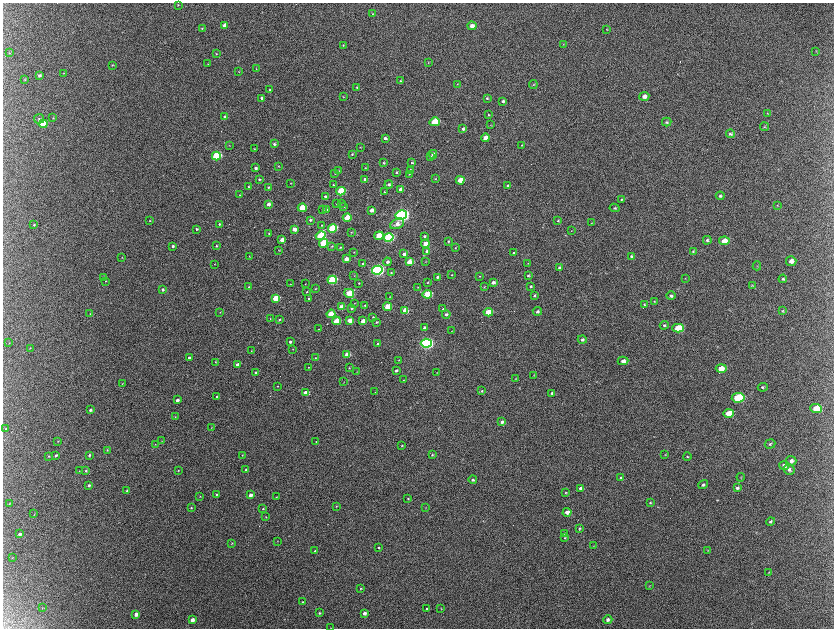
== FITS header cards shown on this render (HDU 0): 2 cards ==
NAXIS1  =                 1663 / length of data axis 1
NAXIS2  =                 1252 / length of data axis 2

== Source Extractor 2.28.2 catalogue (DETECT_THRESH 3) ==
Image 1663 x 1252 px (HDU 0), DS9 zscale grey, zoomed out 1/2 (1 PNG px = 2 x 2 image px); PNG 836 x 630 px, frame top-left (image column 2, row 1251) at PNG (3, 3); each listed source drawn as its Kron ellipse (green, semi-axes under 4 px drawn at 4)
Background 2170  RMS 33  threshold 98.3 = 3 sigma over >= 5 px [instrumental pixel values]
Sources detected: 322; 11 cannot appear on this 1/2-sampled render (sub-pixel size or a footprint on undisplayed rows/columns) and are neither listed nor drawn; the other 311 listed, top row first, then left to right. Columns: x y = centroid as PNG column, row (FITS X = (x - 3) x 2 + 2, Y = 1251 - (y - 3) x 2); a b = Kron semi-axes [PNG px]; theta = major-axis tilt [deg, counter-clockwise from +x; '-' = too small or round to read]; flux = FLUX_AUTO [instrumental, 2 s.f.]
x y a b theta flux
178 5 3 3 - 5.2e+03
373 13 3 3 - 4.1e+03
225 25 4 3 - 4.0e+04
472 26 4 4 - 3.2e+04
202 28 3 3 - 5.3e+03
607 29 3 2 - 2.5e+03
563 44 4 3 - 4.6e+03
343 45 3 3 - 5.5e+03
816 51 3 3 - 4.1e+03
9 53 3 3 - 4.3e+03
216 54 3 3 - 4.6e+03
428 63 3 2 - 3.6e+03
208 64 2 2 - 2.5e+03
112 65 3 2 - 2.9e+03
256 69 3 2 - 3.0e+03
239 72 3 2 - 2.4e+03
64 73 3 2 - 3.6e+03
39 76 3 3 - 1.3e+04
25 80 3 2 - 4.2e+03
400 81 4 3 - 8.6e+03
457 84 3 2 - 3.2e+03
533 85 4 3 - 4.6e+03
357 87 3 3 - 5.8e+03
270 90 3 2 - 5.6e+03
644 96 5 4 - 3.4e+04
343 97 3 2 - 2.7e+03
262 98 3 3 - 1.3e+04
487 98 3 3 - 7.2e+03
503 101 4 3 - 9.6e+03
767 113 4 3 - 4.7e+03
488 115 3 3 - 5.4e+03
225 117 4 3 - 2.6e+04
53 118 3 2 - 2.6e+03
39 119 5 4 - 1.1e+04
435 122 5 4 - 2.2e+05
667 122 5 4 - 9.5e+03
43 124 4 4 - 3.3e+05
491 125 3 2 - 3.2e+03
764 127 5 3 - 6.1e+03
463 129 4 3 - 1.7e+04
730 134 4 4 - 1.1e+04
385 138 3 3 - 1.9e+04
485 138 4 3 - 5.4e+04
274 144 4 3 - 1.4e+04
229 145 3 2 - 2.4e+03
522 145 3 2 - 4.7e+03
360 147 2 2 - 2.6e+03
254 149 3 2 - 2.9e+03
352 154 3 3 - 6.4e+03
433 154 4 3 - 2.3e+04
216 156 4 3 - 4.5e+05
431 157 3 2 - 5.6e+03
383 163 3 3 - 7.2e+03
412 163 4 3 - 8.3e+03
279 166 2 2 - 3.5e+03
256 168 3 3 - 1.6e+04
365 168 3 2 - 2.9e+03
410 170 4 4 - 1.1e+04
339 171 2 2 - 2.6e+03
396 173 3 3 - 6.7e+03
335 174 3 2 - 2.9e+03
409 174 3 3 - 3.9e+03
259 179 3 3 - 6.8e+03
365 179 3 3 - 2.0e+04
435 179 3 3 - 4.2e+03
460 180 4 3 - 8.5e+04
291 183 3 3 - 4.0e+03
389 184 4 3 - 1.6e+04
333 185 3 2 - 5.2e+03
508 185 3 3 - 8.6e+03
248 187 3 3 - 6.2e+03
268 187 3 2 - 4.9e+03
400 189 4 3 - 2.5e+04
341 191 4 4 - 3.1e+05
384 192 3 3 - 5.2e+03
240 195 3 2 - 3.4e+03
325 196 3 3 - 1.2e+04
720 196 4 4 - 1.4e+04
622 199 4 3 - 6.3e+03
341 203 3 2 - 2.8e+03
268 204 4 3 - 3.3e+04
337 204 3 2 - 4.6e+03
777 205 4 3 - 4.8e+03
344 206 3 2 - 4.2e+03
302 208 4 3 - 2.3e+05
615 208 5 3 - 8.0e+03
327 209 4 3 - 6.4e+03
323 210 3 3 - 5.7e+03
372 210 4 3 - 4.2e+04
401 215 6 4 13 2.3e+06
347 218 4 3 - 1.7e+05
310 220 4 3 - 1.1e+04
150 221 3 2 - 3.3e+03
558 221 4 3 - 7.1e+03
592 223 3 3 - 3.7e+03
219 224 4 3 - 7.9e+03
397 224 7 5 27 4.2e+04
34 225 3 3 - 5.5e+03
322 225 3 3 - 5.2e+03
332 228 4 3 - 4.9e+05
196 229 3 2 - 1.0e+04
294 229 3 3 - 4.5e+04
571 231 4 2 - 3.2e+03
351 232 4 2 - 5.0e+03
269 234 3 3 - 4.9e+03
321 236 5 4 - 4.4e+05
379 236 5 4 - 1.7e+05
424 236 4 3 - 9.9e+03
388 238 5 4 - 7.7e+05
282 240 3 3 - 6.0e+04
707 240 4 4 - 1.1e+04
448 241 3 3 - 6.5e+03
724 241 5 4 - 1.0e+05
323 243 4 3 - 3.3e+05
425 244 4 3 - 6.6e+04
173 246 3 3 - 1.3e+04
216 246 3 3 - 6.5e+03
332 246 3 3 - 5.7e+03
340 247 2 2 - 5.1e+03
455 248 3 2 - 3.5e+03
279 250 3 2 - 3.9e+03
426 251 4 3 - 1.5e+04
693 251 4 3 - 7.3e+03
354 252 3 2 - 4.0e+03
514 253 3 3 - 9.9e+03
404 254 4 3 - 2.7e+04
249 256 3 2 - 3.6e+03
631 256 4 3 - 1.1e+04
122 257 3 2 - 2.9e+03
346 259 3 3 - 4.4e+04
426 261 3 2 - 3.3e+03
791 261 5 5 - 4.0e+04
387 262 4 3 - 1.9e+04
409 262 4 3 - 9.3e+04
528 263 3 2 - 2.7e+03
214 264 2 2 - 2.6e+03
363 264 3 2 - 6.3e+03
757 266 4 2 - 4.8e+03
559 267 4 3 - 9.8e+03
377 270 5 4 - 1.8e+06
391 273 4 3 - 7.1e+03
452 275 3 2 - 4.6e+03
528 275 3 3 - 8.5e+03
354 276 3 2 - 2.7e+03
480 276 3 3 - 3.9e+03
437 277 3 3 - 9.9e+03
104 278 3 3 - 1.7e+04
685 278 3 2 - 3.7e+03
783 279 4 4 - 1.2e+04
332 280 4 3 - 5.1e+05
106 281 3 3 - 4.9e+03
428 282 3 3 - 5.2e+03
493 282 4 3 - 2.5e+04
359 283 2 2 - 5.0e+03
290 284 3 2 - 1.9e+03
305 284 2 1 - 2.0e+03
752 285 4 2 - 3.8e+03
531 286 3 3 - 6.9e+03
249 287 3 2 - 6.9e+03
418 287 3 2 - 3.0e+03
484 287 3 3 - 5.1e+03
316 288 3 2 - 3.7e+03
162 290 3 3 - 1.4e+04
307 292 3 2 - 4.2e+03
349 293 5 3 - 1.9e+05
427 294 5 3 - 2.6e+05
534 296 3 3 - 8.0e+03
671 296 4 3 - 1.4e+04
390 297 3 2 - 3.6e+03
276 298 4 3 - 1.9e+05
309 298 3 3 - 7.6e+03
654 301 3 3 - 4.5e+03
354 303 3 2 - 2.3e+03
644 304 3 3 - 6.3e+03
365 305 3 2 - 5.8e+03
341 307 4 3 - 6.2e+04
387 307 4 3 - 1.6e+05
352 308 3 3 - 1.1e+04
443 309 4 3 - 6.4e+03
405 311 4 4 - 8.1e+04
537 311 4 4 - 1.3e+04
782 311 4 3 - 6.8e+03
220 312 3 2 - 4.0e+03
488 312 5 3 - 1.3e+05
90 314 3 2 - 2.7e+03
331 314 4 3 - 2.1e+05
446 314 4 3 - 1.6e+04
373 317 3 3 - 6.8e+03
270 319 2 2 - 3.6e+03
280 319 3 2 - 6.7e+03
350 320 4 3 - 7.6e+04
336 321 4 3 - 1.6e+05
363 321 3 3 - 4.8e+04
376 322 3 3 - 5.3e+03
664 325 4 4 - 1.1e+04
424 328 3 3 - 1.7e+04
678 328 5 4 - 2.0e+05
318 329 3 2 - 2.9e+03
452 331 2 2 - 2.3e+03
582 340 4 4 - 1.5e+04
290 342 3 2 - 1.4e+04
9 343 4 1 - 2.5e+03
426 343 5 4 - 1.7e+06
378 344 3 3 - 1.4e+04
30 348 2 2 - 3.0e+03
293 349 2 2 - 2.5e+03
252 351 3 2 - 3.7e+03
347 354 4 3 - 6.7e+04
189 358 3 2 - 1.7e+04
315 358 3 3 - 5.0e+03
399 360 2 2 - 2.4e+03
623 361 5 4 - 3.1e+04
216 362 4 2 - 4.9e+03
237 364 3 3 - 2.9e+04
308 367 3 2 - 2.6e+03
349 368 3 2 - 4.3e+03
721 368 5 4 - 8.2e+04
396 371 3 3 - 1.3e+04
357 372 3 2 - 3.0e+03
437 372 3 2 - 3.0e+03
256 373 3 3 - 1.2e+04
534 375 3 2 - 3.0e+03
516 379 3 2 - 3.1e+03
403 380 3 2 - 3.0e+03
344 382 3 1 - 1.8e+03
122 383 4 2 - 3.8e+03
278 386 2 2 - 3.4e+03
763 387 5 4 - 1.1e+04
482 391 4 4 - 7.3e+03
375 392 3 2 - 2.2e+03
306 393 4 3 - 7.9e+04
552 393 4 3 - 1.3e+04
217 396 3 2 - 1.1e+04
738 398 6 4 7 4.5e+05
177 400 3 3 - 2.1e+04
816 408 6 4 -3 1.9e+05
90 410 3 3 - 1.6e+04
728 413 5 4 - 1.0e+05
175 417 3 2 - 3.8e+03
502 422 4 3 - 1.6e+04
211 427 2 2 - 2.2e+03
6 429 4 2 - 6.3e+03
58 441 3 2 - 2.7e+03
162 441 2 2 - 2.4e+03
316 442 3 2 - 3.0e+03
155 444 3 3 - 3.5e+03
770 444 5 4 - 9.9e+03
402 445 3 2 - 4.1e+03
107 450 3 2 - 5.0e+03
56 455 3 3 - 1.0e+04
89 455 3 3 - 9.3e+03
242 455 3 2 - 4.6e+03
432 455 3 3 - 5.5e+03
665 455 4 3 - 4.2e+03
49 456 3 3 - 4.9e+03
687 457 4 3 - 7.0e+03
791 461 5 5 - 2.3e+04
784 465 5 4 - 2.6e+04
789 469 5 5 - 1.9e+04
86 470 3 3 - 6.4e+03
178 470 3 3 - 4.3e+03
246 470 3 3 - 1.1e+04
79 471 3 2 - 4.1e+03
741 477 4 2 - 3.8e+03
621 478 4 4 - 1.1e+04
473 480 4 3 - 1.2e+04
89 485 3 3 - 1.1e+04
703 485 5 4 - 1.1e+04
580 488 4 3 - 1.9e+04
737 488 4 3 - 1.3e+04
127 490 3 2 - 8.5e+03
566 493 4 3 - 5.4e+03
217 494 3 2 - 8.0e+03
250 495 3 3 - 3.3e+04
200 496 3 2 - 2.8e+03
276 497 3 2 - 2.7e+03
408 499 3 3 - 6.2e+03
9 503 4 2 - 4.5e+03
650 503 4 3 - 5.4e+03
336 506 3 3 - 4.3e+03
191 508 3 2 - 6.4e+03
426 508 3 2 - 2.6e+03
263 509 2 2 - 5.5e+03
567 512 4 3 - 4.4e+04
34 514 3 2 - 3.3e+03
266 517 3 2 - 3.1e+03
770 521 4 4 - 1.1e+04
579 528 4 3 - 6.9e+03
564 533 4 4 - 7.4e+03
19 534 3 3 - 1.4e+04
565 538 4 3 - 6.4e+03
277 541 2 2 - 2.4e+03
232 543 4 3 - 4.8e+03
594 546 4 2 - 3.5e+03
379 548 3 3 - 7.2e+03
708 550 3 2 - 3.0e+03
315 551 3 3 - 8.3e+03
12 557 3 2 - 3.4e+03
769 572 3 3 - 4.6e+03
649 586 3 2 - 2.7e+03
361 588 4 3 - 6.9e+03
302 602 3 3 - 4.9e+03
42 608 3 2 - 1.8e+03
441 608 3 3 - 4.1e+03
427 609 3 3 - 8.3e+03
319 613 3 3 - 8.6e+03
364 613 4 3 - 2.2e+04
136 614 3 3 - 3.4e+04
192 620 3 3 - 3.9e+04
608 620 4 4 - 2.0e+04
331 628 2 1 - 1.4e+03
At the frame edge (FLAGS 8, measured only in part): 1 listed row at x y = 331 628
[11 sub-pixel or undisplayed-footprint detections neither listed nor drawn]